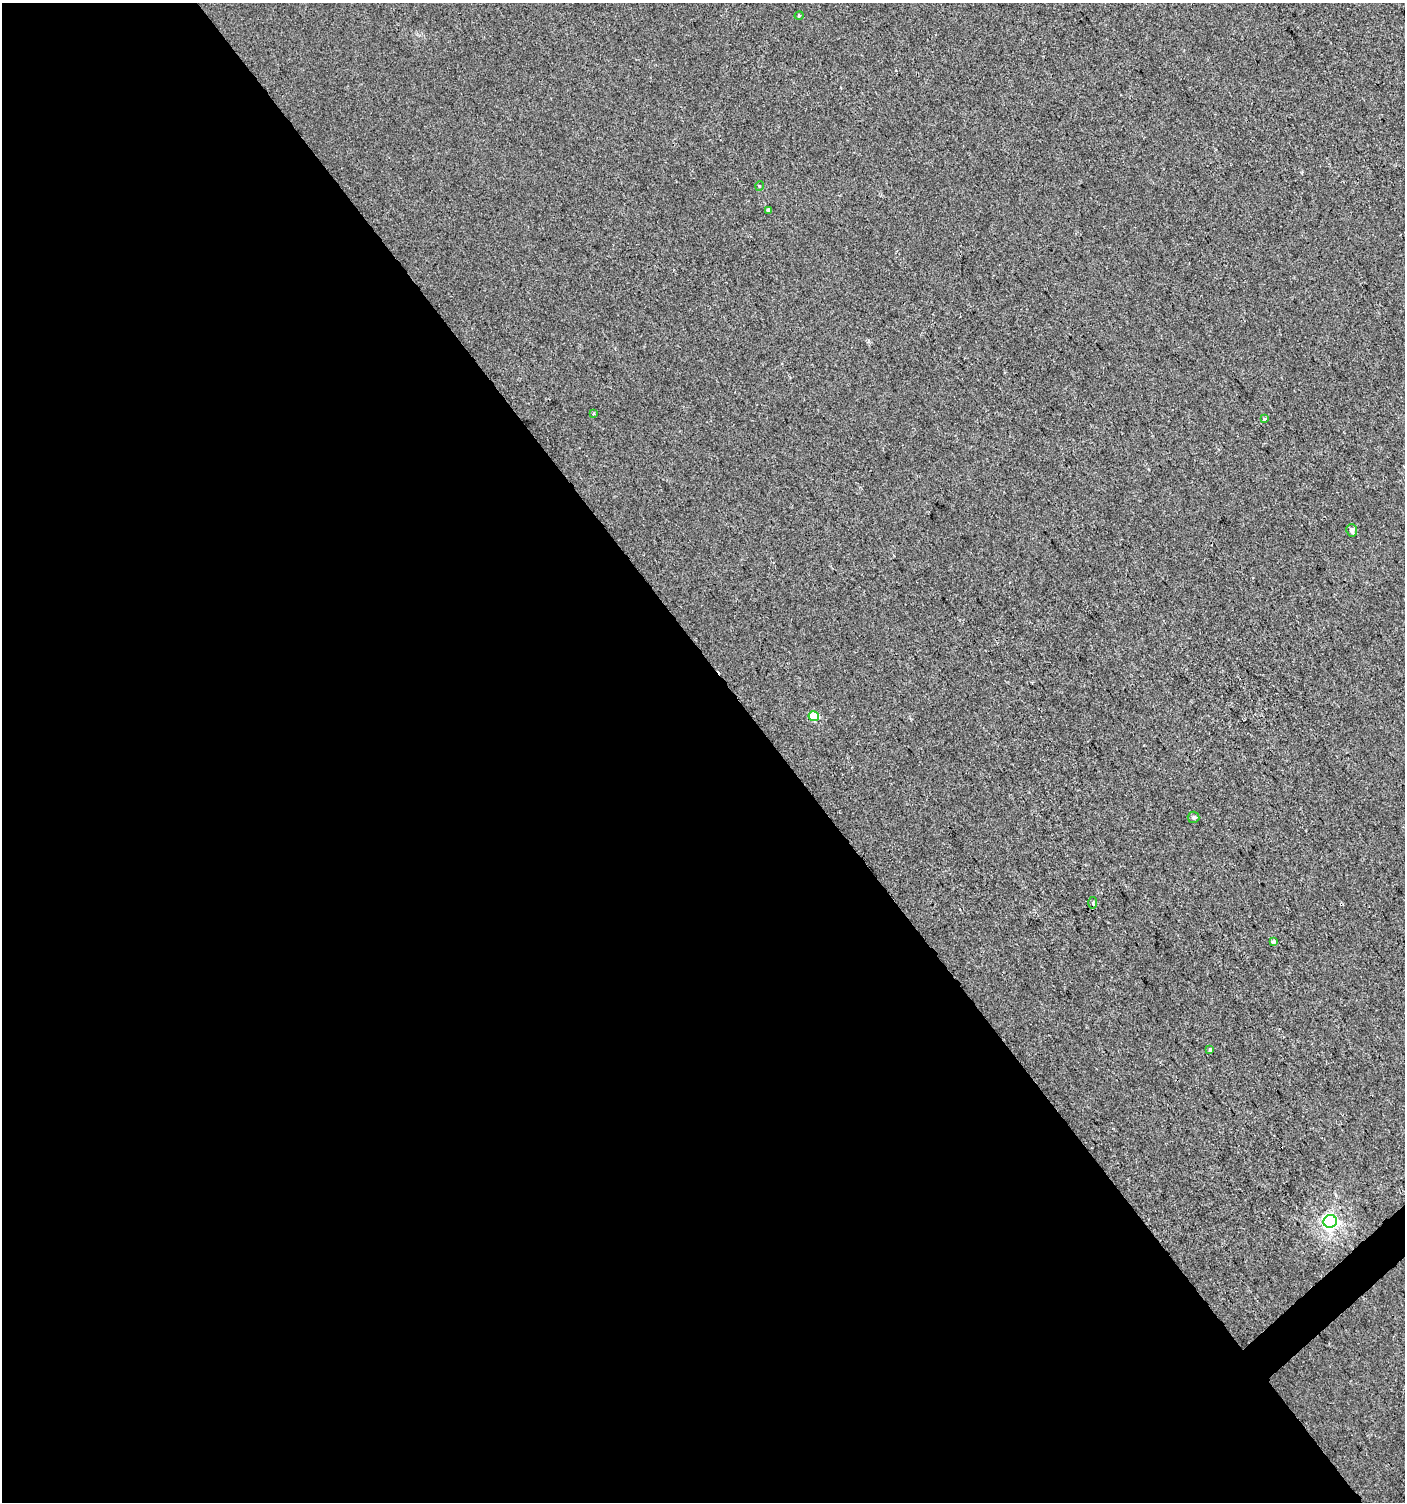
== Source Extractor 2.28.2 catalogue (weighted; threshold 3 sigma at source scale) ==
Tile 9 of 4 x 4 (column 1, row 3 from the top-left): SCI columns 208-1610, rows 1501-3000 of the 5962 x 6005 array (HDU 1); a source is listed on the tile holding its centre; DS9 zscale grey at full resolution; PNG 1407 x 1504 px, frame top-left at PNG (2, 3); each listed source drawn as its Kron ellipse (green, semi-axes under 4 px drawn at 4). Shown black and unused: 56% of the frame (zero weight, under 2 of 3 exposures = <1% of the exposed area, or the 3 px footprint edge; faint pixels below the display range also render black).
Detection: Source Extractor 2.28.2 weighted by HDU 2 'WHT'; one run over the whole footprint, this tile lists its part. Background 0.00128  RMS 0.0057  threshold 0.0255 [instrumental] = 3 sigma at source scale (4.5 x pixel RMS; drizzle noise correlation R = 1.50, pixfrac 1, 0.0396/0.0396 arcsec/px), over >= 5 px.
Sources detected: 12; all 12 listed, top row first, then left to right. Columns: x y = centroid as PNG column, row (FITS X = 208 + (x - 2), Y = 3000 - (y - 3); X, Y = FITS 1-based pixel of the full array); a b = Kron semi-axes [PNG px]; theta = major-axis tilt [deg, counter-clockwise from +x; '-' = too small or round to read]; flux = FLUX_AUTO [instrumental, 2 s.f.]
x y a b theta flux
799 16 5 3 - 0.56
759 186 5 3 - 0.52
768 210 3 3 - 1.4
593 414 3 3 - 1.1
1264 419 3 3 - 1.3
1352 530 6 5 - 2.1
814 716 5 5 - 13
1193 817 6 5 - 1.1
1093 903 6 3 84 0.75
1273 942 4 3 - 4.2
1210 1050 4 3 - 2.1
1330 1221 7 6 - 180